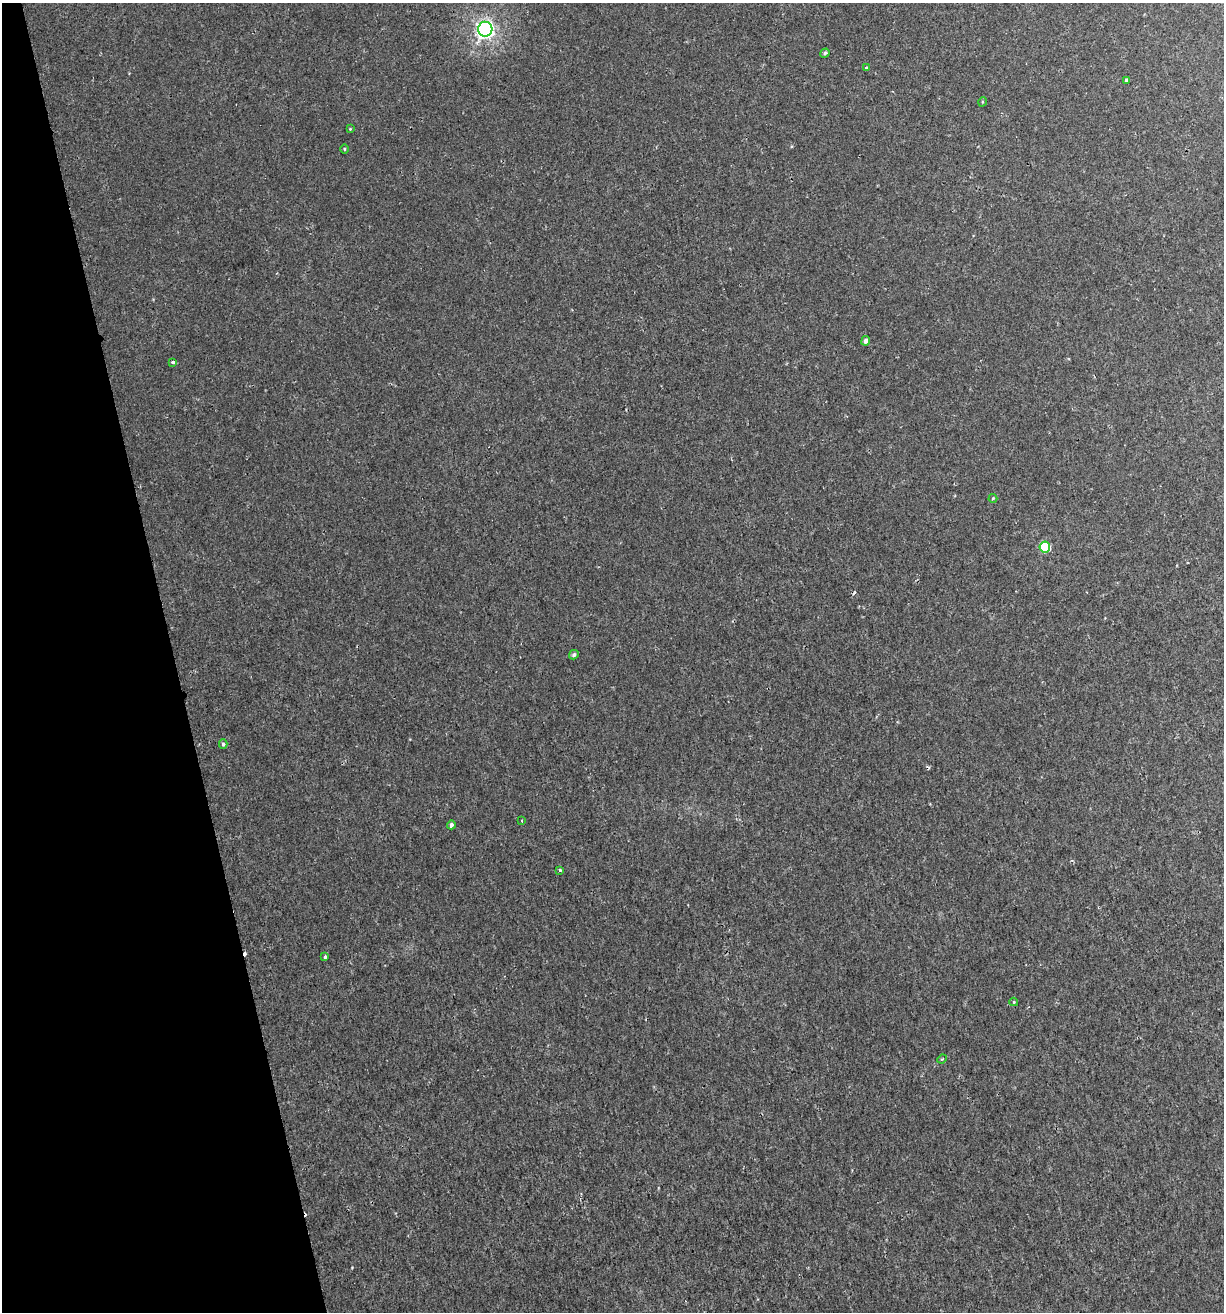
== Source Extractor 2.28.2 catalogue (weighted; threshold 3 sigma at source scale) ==
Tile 5 of 4 x 4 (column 1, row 2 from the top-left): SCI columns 124-1345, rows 2678-3987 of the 5082 x 5355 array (HDU 1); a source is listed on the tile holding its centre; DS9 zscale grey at full resolution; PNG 1226 x 1314 px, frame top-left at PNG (2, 3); each listed source drawn as its Kron ellipse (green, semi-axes under 4 px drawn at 4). Shown black and unused: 14% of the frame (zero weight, under 2 of 3 exposures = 3% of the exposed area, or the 3 px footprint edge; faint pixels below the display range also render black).
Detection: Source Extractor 2.28.2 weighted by HDU 2 'WHT'; one run over the whole footprint, this tile lists its part. Background 0.00256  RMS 0.0025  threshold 0.0111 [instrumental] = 3 sigma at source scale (4.5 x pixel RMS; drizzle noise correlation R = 1.50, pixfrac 1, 0.0396/0.0396 arcsec/px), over >= 5 px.
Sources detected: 22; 3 cosmic-ray / hot-pixel residue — neither listed nor drawn; the other 19 listed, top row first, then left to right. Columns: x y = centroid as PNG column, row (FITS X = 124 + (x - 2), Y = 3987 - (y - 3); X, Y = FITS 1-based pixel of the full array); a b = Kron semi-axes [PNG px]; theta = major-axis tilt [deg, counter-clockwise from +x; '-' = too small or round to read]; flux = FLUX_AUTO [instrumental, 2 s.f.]
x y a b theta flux
485 29 7 7 - 100
825 53 5 4 - 0.41
866 68 3 3 - 0.28
1127 80 4 3 - 0.93
982 102 5 3 - 0.22
350 129 3 3 - 0.17
344 149 5 3 - 0.23
866 341 5 4 - 0.94
173 362 4 3 - 1.4
993 498 4 4 - 0.25
1045 547 5 5 - 16
574 655 5 4 - 0.47
223 744 5 4 - 0.43
522 821 4 2 - 0.21
451 825 4 3 - 0.58
560 870 3 3 - 0.73
325 957 3 3 - 0.5
1014 1002 4 4 - 0.23
942 1059 5 3 - 0.24